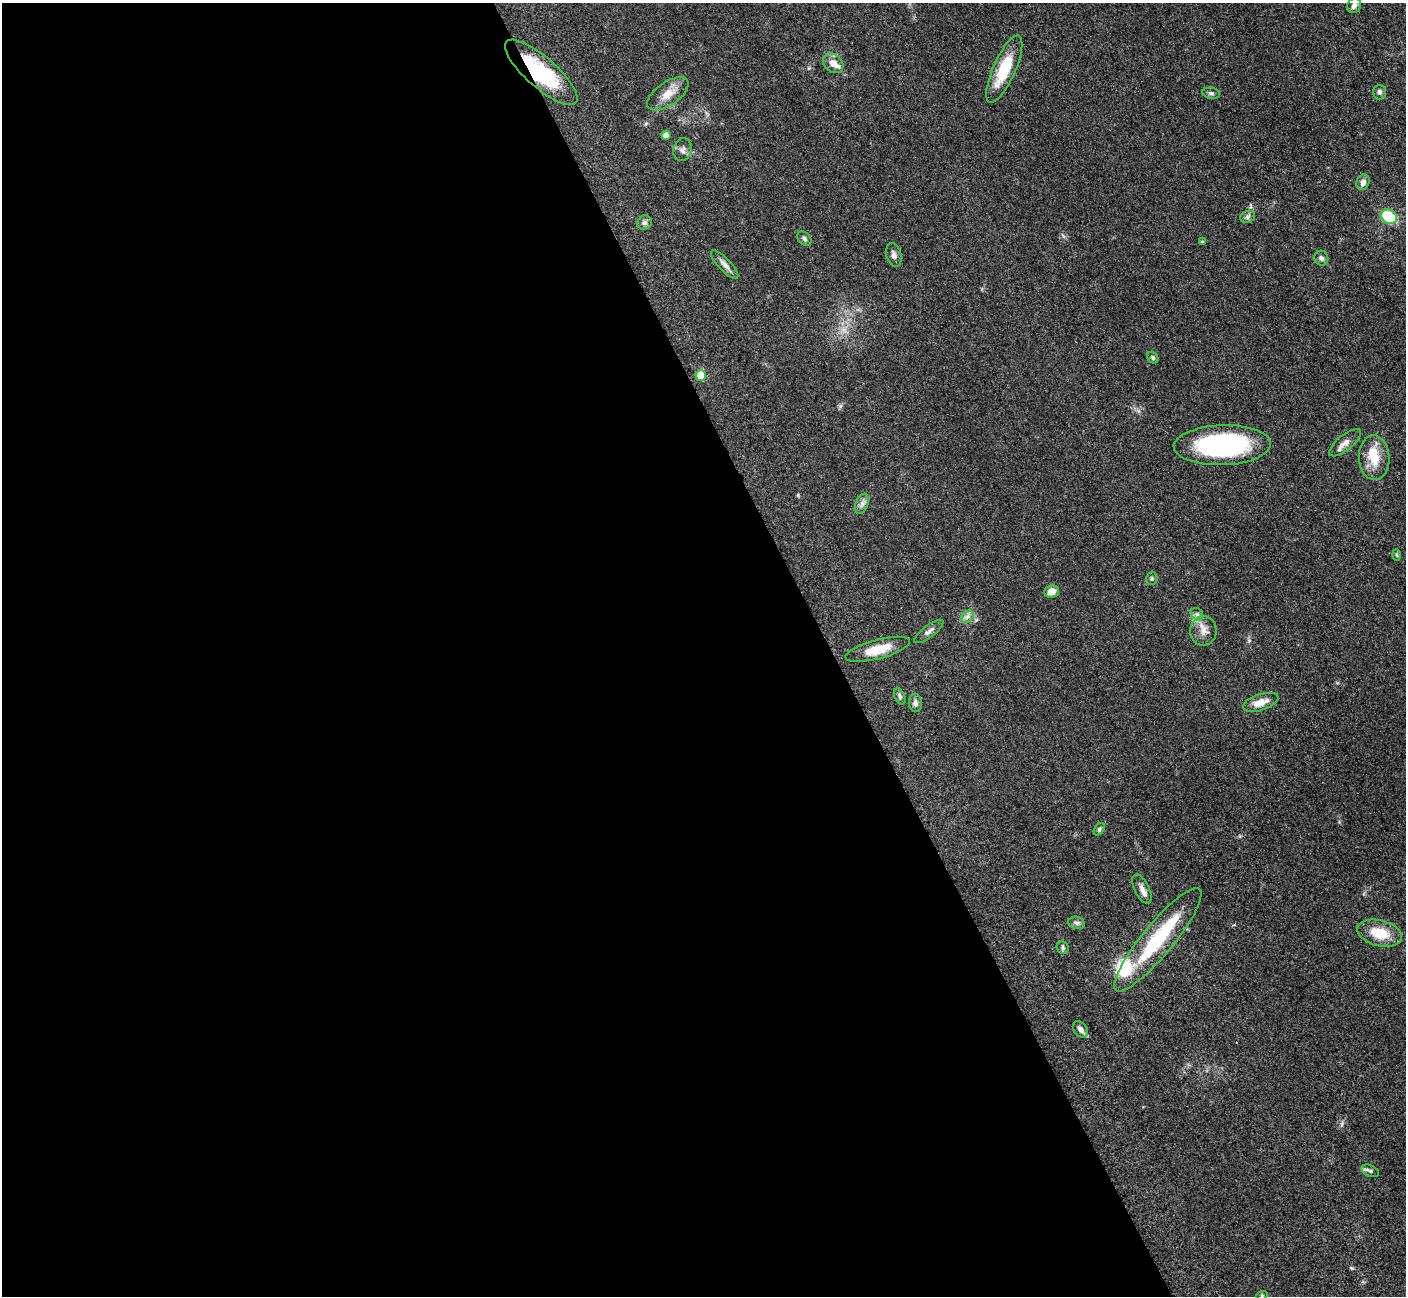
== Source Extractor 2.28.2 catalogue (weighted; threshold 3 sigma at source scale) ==
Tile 9 of 4 x 4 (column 1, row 3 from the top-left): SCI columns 19-1422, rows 1591-2884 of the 5699 x 5661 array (HDU 1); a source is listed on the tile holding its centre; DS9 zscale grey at full resolution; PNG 1408 x 1298 px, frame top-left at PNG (2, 3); each listed source drawn as its Kron ellipse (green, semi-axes under 4 px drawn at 4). Shown black and unused: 59% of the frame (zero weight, under 3 of 5 exposures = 4% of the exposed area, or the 3 px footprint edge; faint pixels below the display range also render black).
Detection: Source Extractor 2.28.2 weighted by HDU 2 'WHT'; one run over the whole footprint, this tile lists its part. Background 0.0521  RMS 0.0055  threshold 0.0249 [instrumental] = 3 sigma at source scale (4.5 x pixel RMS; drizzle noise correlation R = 1.50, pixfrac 1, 0.05/0.05 arcsec/px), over >= 5 px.
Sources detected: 49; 2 inside a brighter object's white glare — neither listed nor drawn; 3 inside a brighter listed object's ellipse — not listed separately; the other 44 listed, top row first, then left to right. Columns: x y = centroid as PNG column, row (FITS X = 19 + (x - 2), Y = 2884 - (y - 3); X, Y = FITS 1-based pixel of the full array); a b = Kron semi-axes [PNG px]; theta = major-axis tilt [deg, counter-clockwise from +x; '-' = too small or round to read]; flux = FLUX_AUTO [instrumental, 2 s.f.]
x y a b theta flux
1354 5 8 6 64 2.8
833 63 11 8 -39 4.6
1004 69 36 11 66 19
541 72 46 15 -41 37
1379 92 7 6 - 1.5
1211 93 9 5 -9 1.3
668 94 24 11 35 7.8
666 135 5 4 - 3.9
682 150 11 9 76 2.6
1363 182 8 6 67 2.6
1248 217 8 6 22 1.3
1389 217 8 6 -31 25
644 223 7 6 - 1.6
804 239 8 6 -46 1.5
1202 242 3 3 - 0.66
894 255 12 7 -75 2.5
1321 258 7 7 - 1.6
725 265 18 6 -46 3
1153 358 6 5 - 1.1
701 375 5 5 - 12
1345 443 19 7 39 3.9
1222 445 49 20 2 78
1374 458 22 15 -87 12
862 504 10 6 69 2.3
1396 555 6 4 -88 0.67
1152 579 6 5 - 0.96
1052 592 7 6 - 4.8
1197 614 7 5 -42 1.3
967 617 7 5 43 1.8
929 631 18 6 37 2.3
1203 631 15 13 85 5.2
878 649 33 9 15 12
900 696 8 5 -65 1.3
1261 702 18 8 18 6.2
915 703 9 6 -84 2
1099 829 7 4 53 0.93
1142 889 16 7 -64 3.3
1077 923 8 6 -15 1.4
1380 933 23 13 -14 15
1158 940 66 15 50 43
1063 948 6 5 - 1.2
1080 1029 9 6 -50 2.7
1370 1171 9 5 -23 1.4
1262 1295 6 4 17 0.62
Overlapping masked pixels (flux is a lower limit): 1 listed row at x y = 541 72